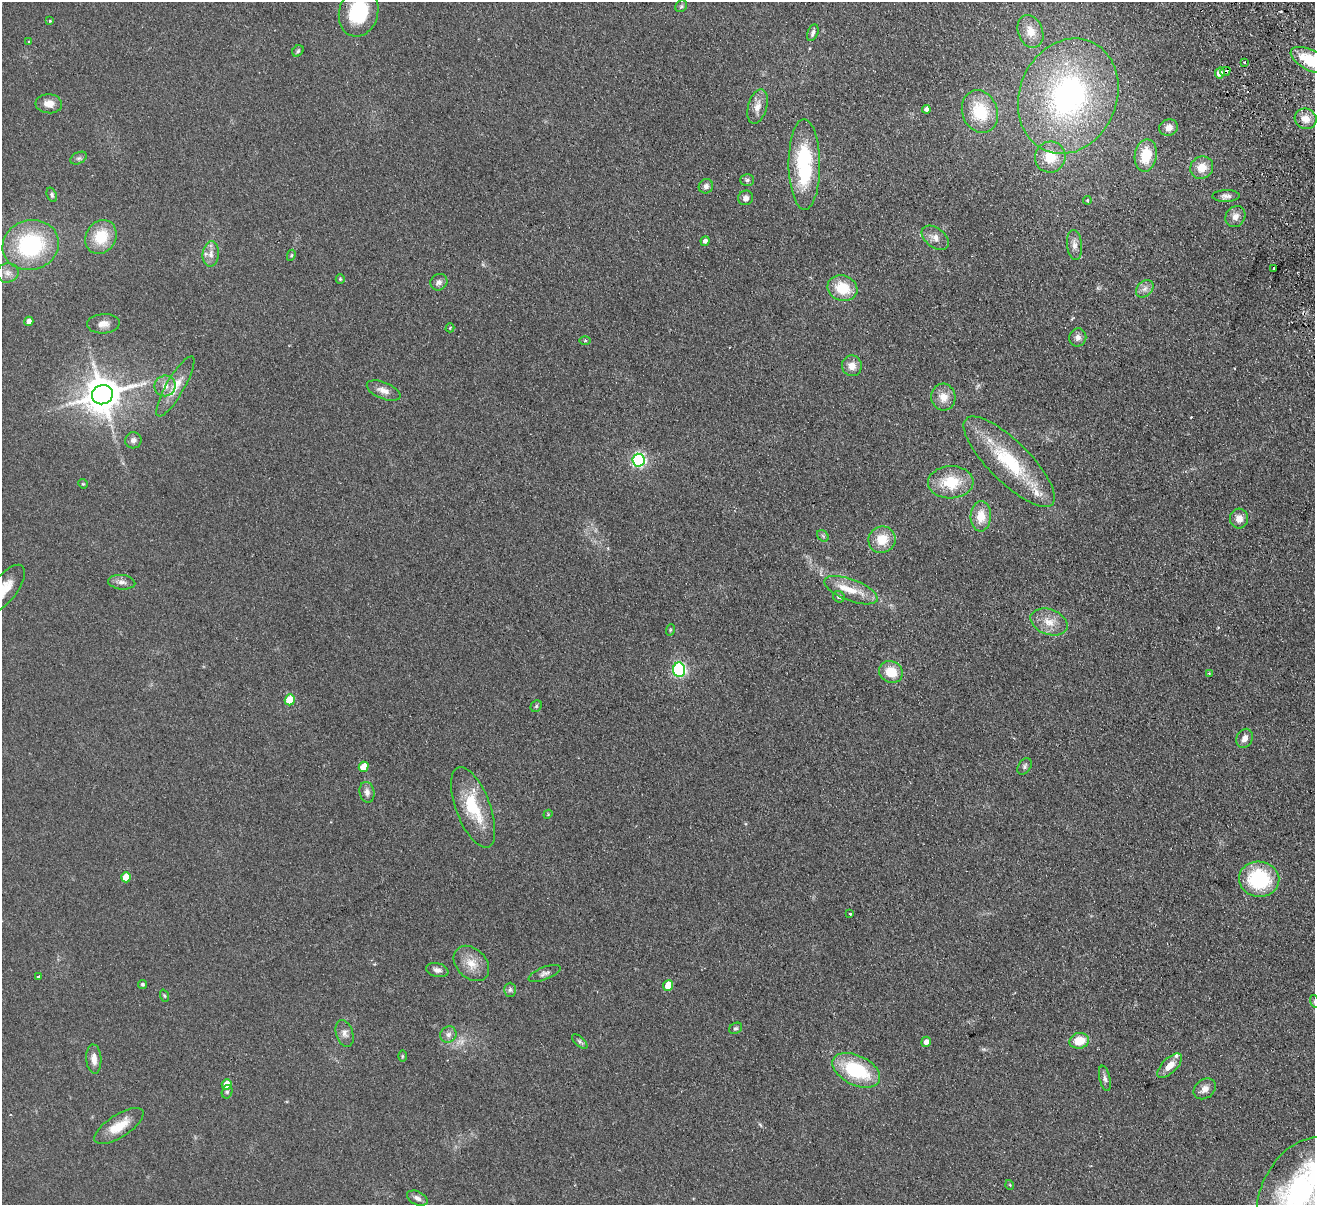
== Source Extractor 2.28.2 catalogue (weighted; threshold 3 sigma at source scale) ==
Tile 10 of 4 x 4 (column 2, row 3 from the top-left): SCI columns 1369-2681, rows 1493-2695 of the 5362 x 5269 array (HDU 1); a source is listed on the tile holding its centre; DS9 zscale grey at full resolution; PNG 1317 x 1207 px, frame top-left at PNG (2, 2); each listed source drawn as its Kron ellipse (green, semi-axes under 4 px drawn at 4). Shown black and unused: <1% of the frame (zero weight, under 2 of 3 exposures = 3% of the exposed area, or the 3 px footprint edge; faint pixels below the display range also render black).
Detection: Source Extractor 2.28.2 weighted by HDU 2 'WHT'; one run over the whole footprint, this tile lists its part. Background 0.13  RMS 0.011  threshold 0.0508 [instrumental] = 3 sigma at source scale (4.5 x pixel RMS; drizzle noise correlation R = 1.50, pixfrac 1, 0.05/0.05 arcsec/px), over >= 5 px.
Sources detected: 115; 1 too faint to see at this stretch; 1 cosmic-ray / hot-pixel residue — neither listed nor drawn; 3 inside a brighter listed object's ellipse — not listed separately; the other 110 listed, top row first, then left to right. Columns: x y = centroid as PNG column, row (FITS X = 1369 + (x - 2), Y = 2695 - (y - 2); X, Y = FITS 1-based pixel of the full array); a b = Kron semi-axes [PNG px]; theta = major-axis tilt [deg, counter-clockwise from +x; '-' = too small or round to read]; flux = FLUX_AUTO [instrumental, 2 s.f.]
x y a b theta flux
681 6 6 5 - 1.7
359 12 25 19 75 59
50 21 4 3 - 1
1030 31 17 12 -69 16
813 33 8 5 68 3.9
29 42 4 3 - 1
298 51 6 5 - 1.8
1311 60 22 10 -27 51
1244 63 3 2 - 2
1225 71 5 3 - 25
1220 73 5 4 - 12
1068 96 59 48 67 290
49 104 13 9 -4 10
757 106 18 9 74 9.8
926 109 4 4 - 4.3
980 112 22 17 -68 47
1306 119 11 10 - 12
1169 128 9 8 - 7.6
1146 155 16 11 80 28
1050 157 16 15 - 26
79 158 9 5 26 2.7
804 164 45 15 -89 95
1202 168 12 11 - 15
747 180 7 5 0 2.2
706 186 7 7 - 4.5
52 195 7 5 -68 2.2
1226 196 13 6 1 4.6
746 198 7 7 - 4.6
1087 200 4 3 - 1.2
1235 217 11 9 55 7.1
101 237 18 15 60 33
935 238 15 9 -36 8.1
705 241 5 4 - 3.6
31 245 28 25 16 110
1074 245 15 7 -84 6.9
211 254 12 8 85 7.2
291 255 5 4 - 1.4
1274 269 3 2 - 2.8
8 273 11 9 12 6.8
340 279 5 4 - 1.3
439 282 9 8 - 4.3
842 288 15 12 -20 31
1145 289 10 7 44 5.5
29 321 5 4 - 6.8
103 324 16 9 3 8.5
450 328 4 3 - 0.87
1078 337 9 8 - 4.9
585 340 5 4 - 1.2
852 366 10 10 - 10
165 386 10 10 - 8.5
175 386 34 9 60 19
384 391 18 8 -22 8.5
102 395 11 9 23 2700
943 397 13 12 - 13
133 440 8 8 - 4.7
638 460 6 6 - 210
1009 462 61 20 -45 79
951 482 23 16 2 36
83 484 5 4 - 1
981 516 15 10 86 17
1239 518 10 9 - 8.6
823 536 6 5 - 1.9
882 540 14 13 - 20
122 582 13 7 -6 5.3
5 588 28 12 52 23
851 590 28 11 -21 22
839 597 6 5 - 2
1049 622 19 12 -19 16
670 630 6 3 72 1.2
679 670 7 6 - 190
891 672 12 10 -30 22
1209 673 4 3 - 1
290 700 5 5 - 35
536 706 6 5 - 1.7
1245 738 10 7 63 5.7
1025 766 9 6 54 2.6
364 767 5 4 - 16
367 792 10 7 -78 5.3
473 807 42 17 -69 49
548 814 5 3 - 0.92
126 877 5 5 - 22
1259 879 20 17 -7 82
850 914 3 3 - 3.2
471 963 20 14 -45 17
437 970 11 7 -14 5
545 973 17 6 22 4.7
38 976 3 3 - 3
142 984 4 4 - 1.9
668 986 5 5 - 23
510 990 7 6 - 2.6
164 996 6 4 -70 1.3
1314 1001 6 4 -72 1.9
736 1028 7 5 27 2
345 1033 14 8 -72 6
448 1034 8 7 - 5
580 1041 9 4 -43 2.2
1079 1041 10 7 13 21
926 1042 5 4 - 5.8
402 1056 6 4 90 1.2
94 1059 14 7 -86 8.5
1170 1066 16 7 45 11
856 1070 25 14 -26 70
1105 1078 13 5 -76 4
227 1084 5 5 - 14
1205 1089 12 9 37 7.3
227 1092 7 5 75 2
119 1126 28 11 33 22
1010 1185 5 3 - 1.1
1299 1192 58 37 61 250
417 1198 11 6 -25 4.5
Overlapping masked pixels (flux is a lower limit): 2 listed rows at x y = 1311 60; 1225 71
Isophote crosses this tile's border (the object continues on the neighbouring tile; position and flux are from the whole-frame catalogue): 5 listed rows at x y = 359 12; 1311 60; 5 588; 1314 1001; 1299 1192